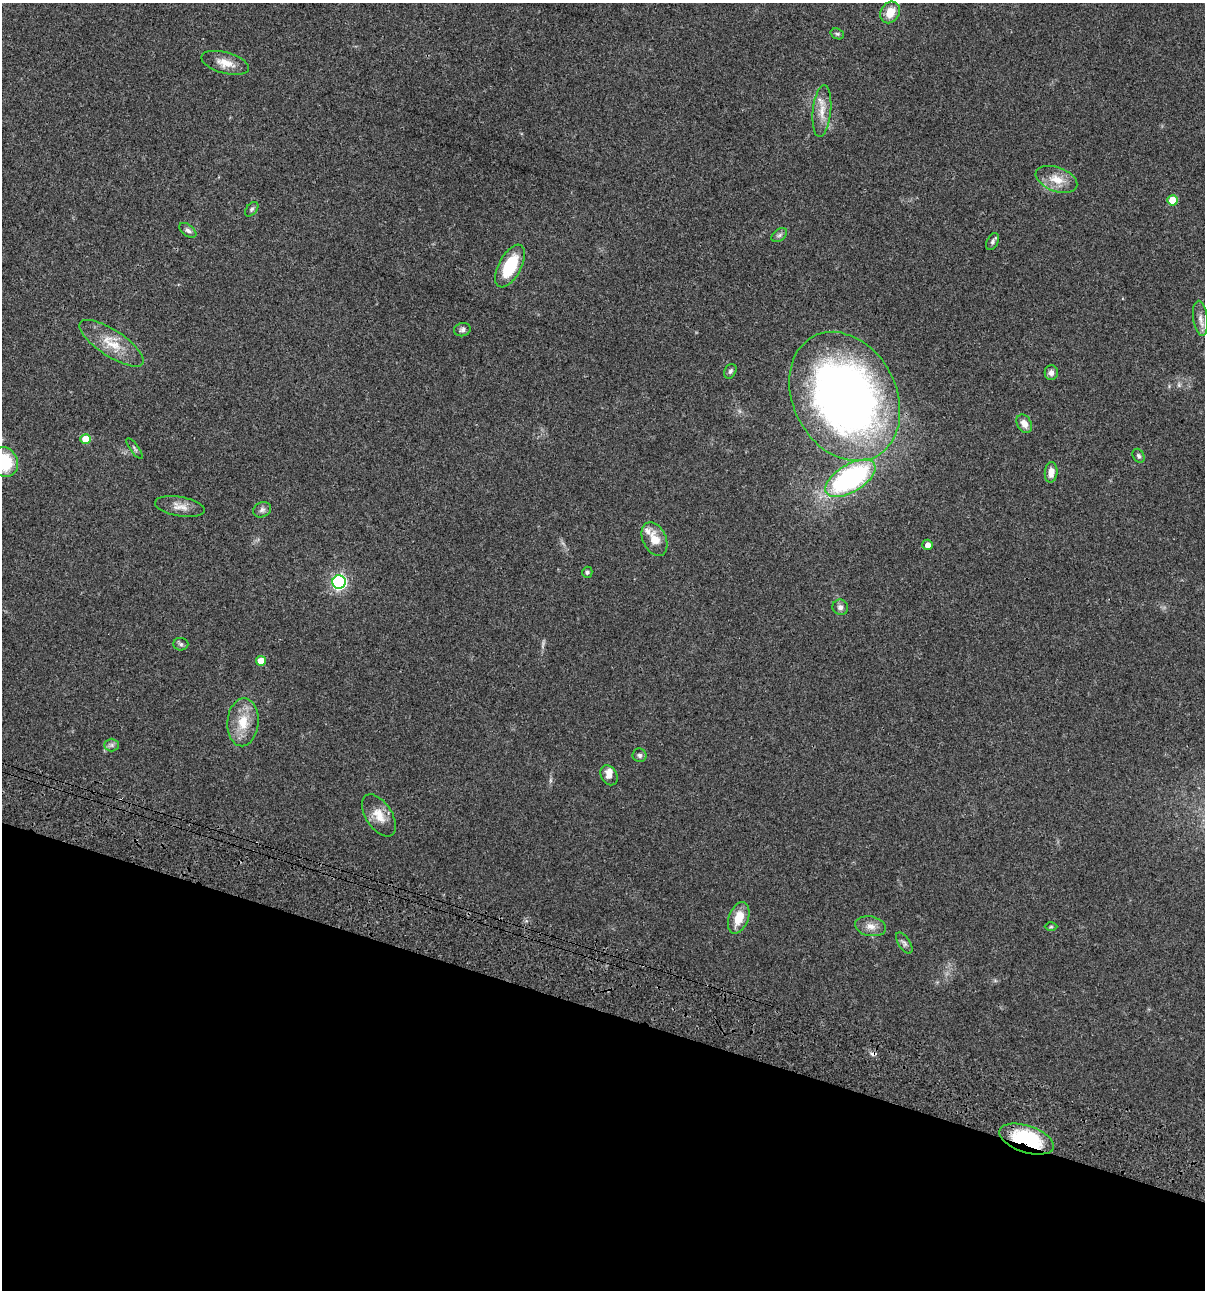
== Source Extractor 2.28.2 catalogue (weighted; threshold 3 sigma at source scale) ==
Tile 15 of 4 x 4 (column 3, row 4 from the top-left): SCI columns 2641-3843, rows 120-1407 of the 5405 x 5390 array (HDU 1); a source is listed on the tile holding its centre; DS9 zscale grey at full resolution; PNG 1207 x 1292 px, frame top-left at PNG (2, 3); each listed source drawn as its Kron ellipse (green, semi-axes under 4 px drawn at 4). Shown black and unused: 22% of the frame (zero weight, under 3 of 4 exposures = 9% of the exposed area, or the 3 px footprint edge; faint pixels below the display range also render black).
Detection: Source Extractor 2.28.2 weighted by HDU 2 'WHT'; one run over the whole footprint, this tile lists its part. Background 0.0462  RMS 0.0055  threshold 0.0249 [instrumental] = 3 sigma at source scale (4.5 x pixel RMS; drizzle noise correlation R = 1.50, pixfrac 1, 0.05/0.05 arcsec/px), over >= 5 px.
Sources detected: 47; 1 too faint to see at this stretch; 1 cosmic-ray / hot-pixel residue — neither listed nor drawn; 2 inside a brighter listed object's ellipse — not listed separately; the other 43 listed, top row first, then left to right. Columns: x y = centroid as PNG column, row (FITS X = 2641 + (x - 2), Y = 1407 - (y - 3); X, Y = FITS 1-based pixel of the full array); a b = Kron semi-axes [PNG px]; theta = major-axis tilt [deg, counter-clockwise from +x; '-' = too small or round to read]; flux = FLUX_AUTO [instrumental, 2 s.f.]
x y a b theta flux
890 12 11 9 59 7.8
837 34 7 5 -20 0.95
225 63 24 10 -15 6.6
822 111 26 9 84 7
1056 179 22 12 -20 8.5
1172 200 5 5 - 11
252 209 8 5 50 1.1
188 230 10 5 -39 1.6
779 235 9 5 36 1.3
992 242 9 5 64 1.4
510 266 23 11 62 23
1200 318 17 7 -83 3.6
462 330 8 6 14 1.5
112 343 37 13 -33 13
730 371 8 5 61 1.2
1051 373 7 6 - 2.1
845 396 68 51 -62 380
1024 424 10 7 -59 4
86 439 5 5 - 11
135 448 12 3 -54 0.88
1139 456 7 5 -58 1.2
4 462 15 13 -58 23
1051 472 10 6 85 4.1
850 478 28 13 31 96
180 507 25 9 -9 5.1
262 510 9 7 27 1.8
655 539 18 11 -65 7.5
928 545 5 5 - 2.9
587 572 5 5 - 1
339 582 7 6 - 120
840 607 8 7 - 2.1
181 644 7 6 - 1.2
261 661 5 5 - 5.8
243 722 24 15 84 12
112 745 7 6 - 1.4
639 755 7 7 - 1.3
609 775 10 8 -58 3.2
379 815 24 13 -57 7.7
739 918 16 9 70 9.2
871 926 16 10 -10 4.2
1051 927 6 4 1 0.68
904 943 12 5 -56 1.7
1027 1139 28 13 -18 41
Overlapping masked pixels (flux is a lower limit): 2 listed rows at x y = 845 396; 1027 1139
Isophote crosses this tile's border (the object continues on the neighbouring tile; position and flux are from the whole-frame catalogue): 1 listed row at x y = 4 462